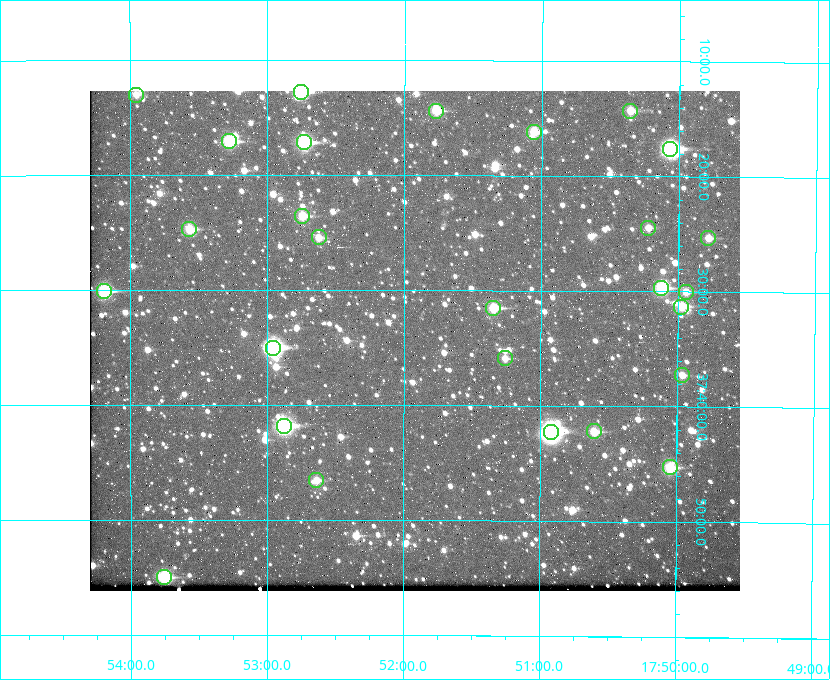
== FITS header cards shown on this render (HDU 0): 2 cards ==
NAXIS1  =                  650 / Width of table row in bytes
NAXIS2  =                  500 / Number of rows in table

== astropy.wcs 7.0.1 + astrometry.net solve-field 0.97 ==
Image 650 x 500 px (HDU 0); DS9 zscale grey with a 90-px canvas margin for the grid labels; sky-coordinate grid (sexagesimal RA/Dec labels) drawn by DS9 from the SOLVED WCS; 27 Tycho-2 reference stars matched to detected sources circled (green)
Header WCS: none
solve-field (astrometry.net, Tycho-2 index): SOLVED blind (the file carries no WCS)
Solved WCS: RA---TAN-SIP/DEC--TAN-SIP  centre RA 17:51:55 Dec +37:34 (267.98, +37.57 deg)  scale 5.21 arcsec/px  FOV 56.5' x 43.5'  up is +180 deg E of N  parity flipped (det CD > 0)
(file carries no celestial WCS; the grid is the blind solution)
Tycho-2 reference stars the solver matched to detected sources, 27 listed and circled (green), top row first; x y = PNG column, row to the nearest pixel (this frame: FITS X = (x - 90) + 1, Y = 500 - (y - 91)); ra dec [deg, ICRS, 3 dp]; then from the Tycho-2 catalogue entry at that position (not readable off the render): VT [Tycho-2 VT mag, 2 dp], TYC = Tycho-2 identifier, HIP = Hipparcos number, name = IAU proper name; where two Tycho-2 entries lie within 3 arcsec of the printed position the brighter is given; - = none
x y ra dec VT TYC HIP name
301 92 268.189 +37.213 9.71 2620-542-1 - -
136 95 268.489 +37.217 11.29 2620-732-1 - -
436 111 267.943 +37.240 10.39 2620-505-1 - -
630 111 267.589 +37.238 11.09 2619-212-1 - -
534 132 267.764 +37.270 10.17 2620-784-1 - -
229 141 268.319 +37.285 9.88 2620-536-1 - -
304 142 268.183 +37.286 8.98 2620-786-1 87506 -
670 149 267.517 +37.293 8.96 2619-379-1 - -
302 216 268.186 +37.393 10.44 2620-175-1 - -
648 228 267.555 +37.408 11.50 2619-358-1 - -
189 229 268.392 +37.412 10.60 2620-800-1 - -
319 237 268.156 +37.424 11.25 2620-712-1 - -
708 238 267.445 +37.422 11.17 2619-451-1 - -
661 288 267.531 +37.495 10.07 2619-274-1 - -
104 291 268.547 +37.501 9.83 3089-1021-1 - -
686 292 267.485 +37.500 11.33 2619-40-1 - -
681 307 267.494 +37.522 10.35 3088-270-1 - -
493 308 267.836 +37.525 9.96 3089-889-1 - -
273 348 268.239 +37.584 8.64 3089-755-1 - -
505 358 267.815 +37.598 11.54 3089-1081-1 - -
682 375 267.491 +37.621 11.40 3088-1284-1 - -
284 426 268.219 +37.697 8.93 3089-671-1 - -
594 431 267.652 +37.703 11.04 3089-693-1 - -
551 432 267.730 +37.705 8.13 3089-1203-1 87349 -
670 467 267.512 +37.755 10.10 3089-2332-1 - -
316 480 268.159 +37.775 11.22 3089-2245-1 - -
164 577 268.439 +37.916 9.61 3089-2268-1 - -